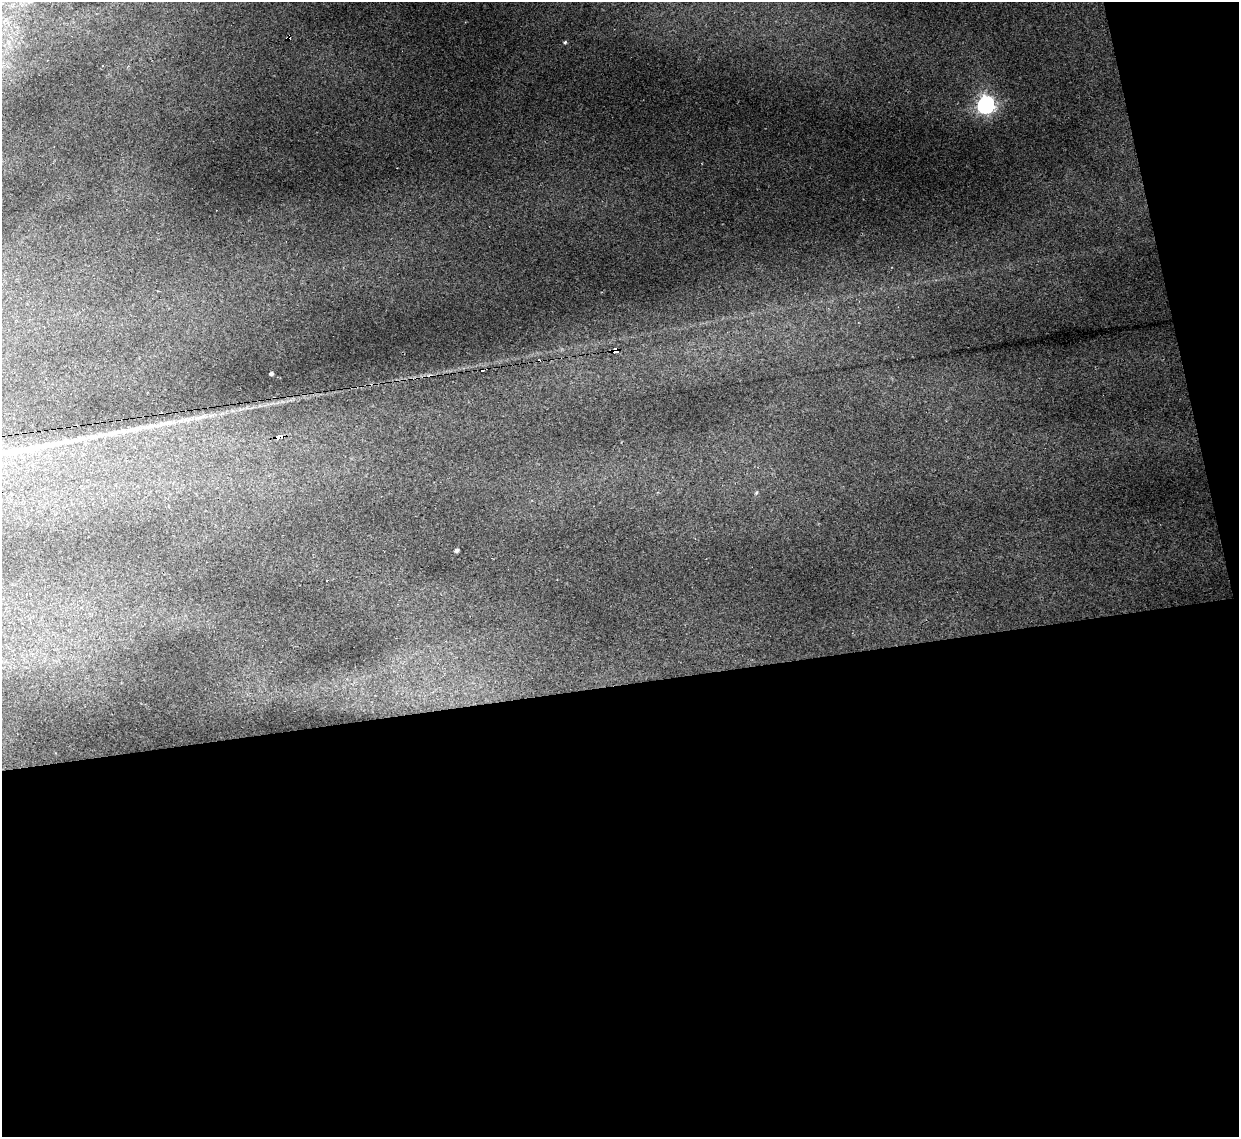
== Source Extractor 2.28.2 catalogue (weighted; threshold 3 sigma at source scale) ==
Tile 16 of 4 x 4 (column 4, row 4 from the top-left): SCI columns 3713-4949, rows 251-1385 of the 4949 x 4930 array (HDU 1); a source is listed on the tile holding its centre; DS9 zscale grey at full resolution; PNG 1241 x 1139 px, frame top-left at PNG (2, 2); no overlay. Shown black and unused: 43% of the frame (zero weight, under 2 of 3 exposures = <1% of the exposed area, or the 3 px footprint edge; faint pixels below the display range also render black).
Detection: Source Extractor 2.28.2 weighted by HDU 2 'WHT'; one run over the whole footprint, this tile lists its part. Background 0.16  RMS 0.0093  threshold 0.0417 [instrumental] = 3 sigma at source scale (4.5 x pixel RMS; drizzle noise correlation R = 1.50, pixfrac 1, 0.05/0.05 arcsec/px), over >= 5 px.
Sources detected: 15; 4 cosmic-ray / hot-pixel residue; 1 long thin detection or spike segment (spike, bleed or trail) — not listed; the other 10 listed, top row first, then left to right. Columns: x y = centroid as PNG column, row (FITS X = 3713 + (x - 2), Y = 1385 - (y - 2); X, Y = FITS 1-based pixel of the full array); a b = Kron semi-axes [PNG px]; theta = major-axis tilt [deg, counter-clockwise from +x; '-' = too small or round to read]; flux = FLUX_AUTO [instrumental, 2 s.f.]
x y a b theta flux
565 42 4 4 - 1.2
986 105 8 8 - 270
616 351 5 4 - 180
271 374 4 3 - 2.3
430 376 4 3 - 3
279 437 8 4 8 68
68 441 20 6 2 7.8
756 493 5 4 - 1.2
456 550 4 3 - 1.9
327 580 3 3 - 1.3
Overlapping masked pixels (flux is a lower limit): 3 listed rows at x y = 616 351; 430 376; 279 437